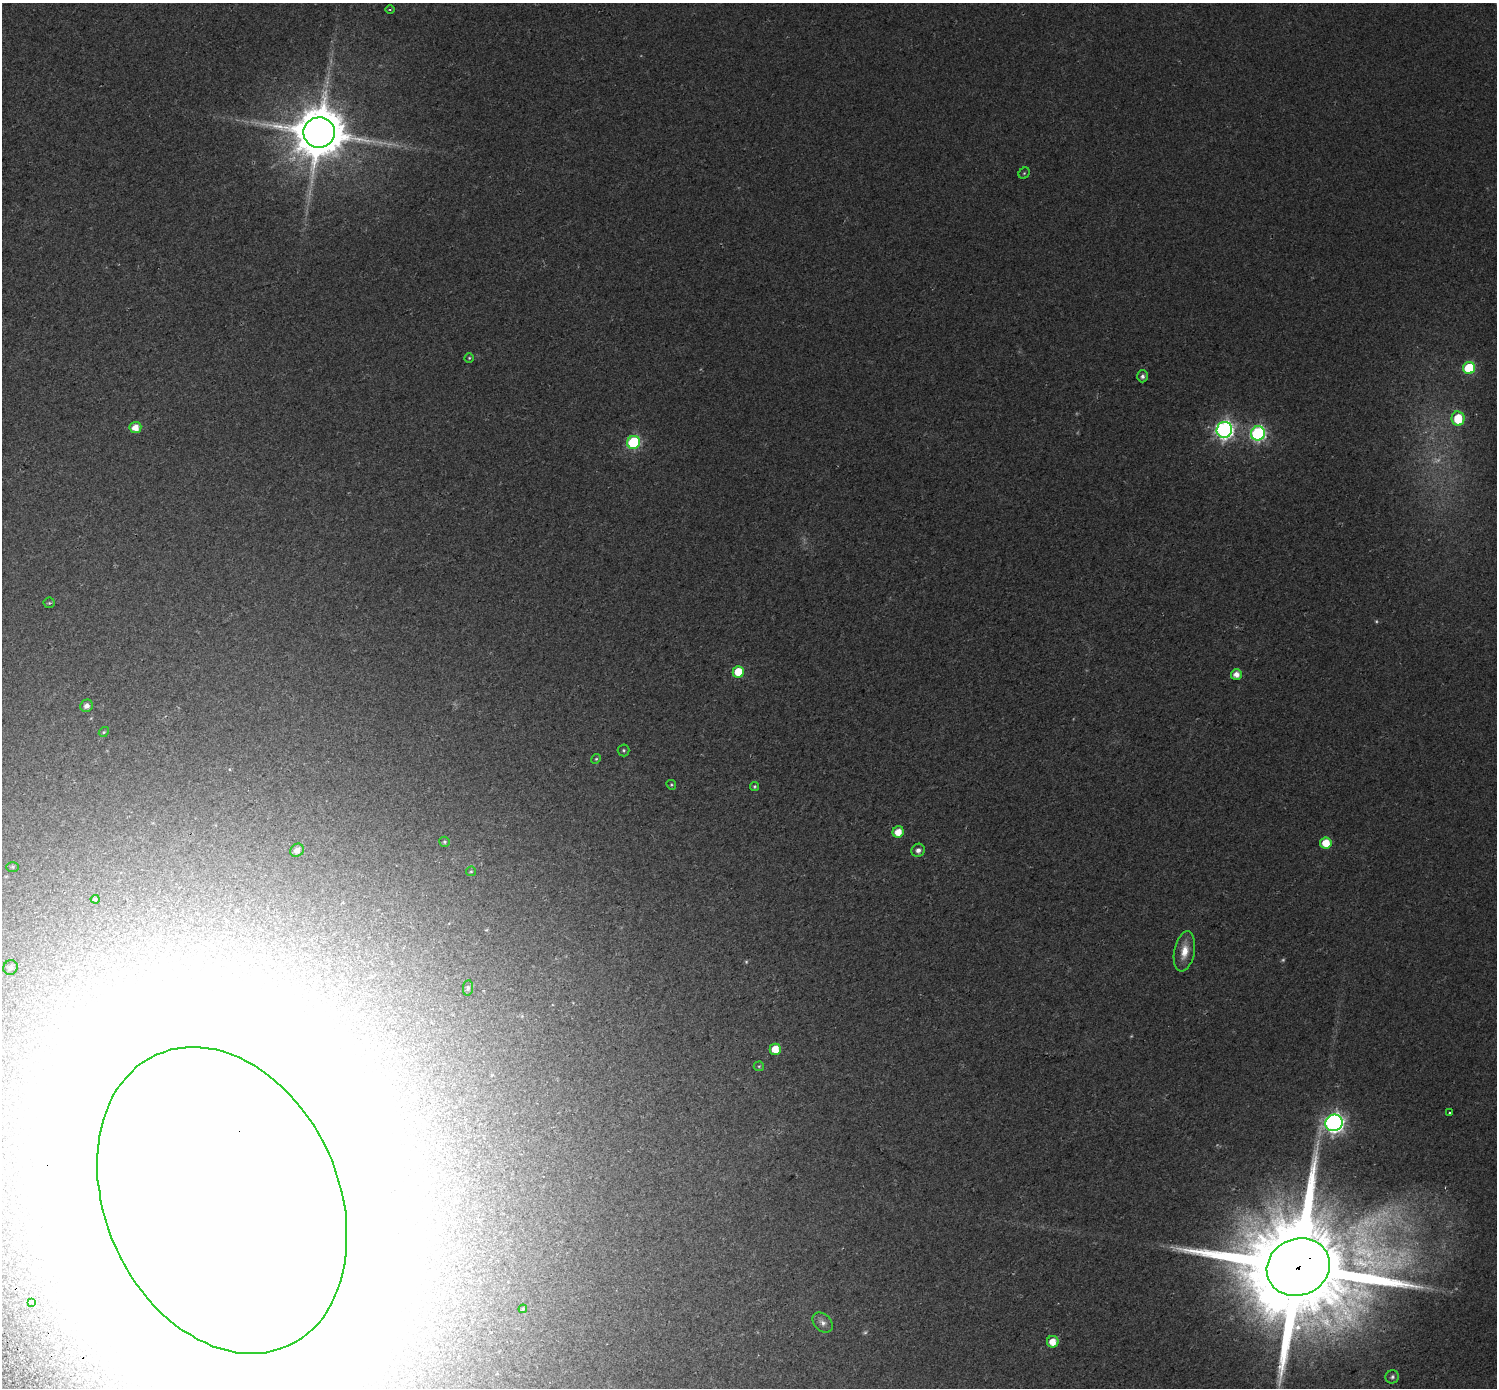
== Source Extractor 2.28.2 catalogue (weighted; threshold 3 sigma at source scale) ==
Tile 7 of 4 x 4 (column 3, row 2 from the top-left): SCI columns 3051-4545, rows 2993-4378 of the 6105 x 6047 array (HDU 1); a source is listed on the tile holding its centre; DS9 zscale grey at full resolution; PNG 1499 x 1390 px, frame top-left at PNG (2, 3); each listed source drawn as its Kron ellipse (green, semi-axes under 4 px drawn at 4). Shown black and unused: <1% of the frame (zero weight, under 2 of 3 exposures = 4% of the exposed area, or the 3 px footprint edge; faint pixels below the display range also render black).
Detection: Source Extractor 2.28.2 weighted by HDU 2 'WHT'; one run over the whole footprint, this tile lists its part. Background 0.0303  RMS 0.01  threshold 0.047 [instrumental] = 3 sigma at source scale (4.5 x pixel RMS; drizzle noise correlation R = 1.50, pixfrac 1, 0.0396/0.0396 arcsec/px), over >= 5 px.
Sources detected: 59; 10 too faint to see at this stretch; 7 inside a brighter object's white glare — neither listed nor drawn; the other 42 listed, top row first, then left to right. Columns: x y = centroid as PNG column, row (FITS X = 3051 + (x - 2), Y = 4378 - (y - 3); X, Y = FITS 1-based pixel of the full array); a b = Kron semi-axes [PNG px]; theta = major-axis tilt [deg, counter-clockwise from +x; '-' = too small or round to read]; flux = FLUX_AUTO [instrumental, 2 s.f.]
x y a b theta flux
390 9 4 3 - 0.98
319 133 16 15 - 6200
1024 173 6 5 - 1.4
469 358 4 4 - 1.2
1469 368 6 6 - 62
1142 376 6 5 - 3.2
1458 419 7 6 - 32
135 428 6 5 - 13
1224 430 8 7 - 390
1258 433 7 7 - 220
634 442 6 6 - 120
49 603 5 5 - 1.4
738 672 6 5 - 26
1236 674 5 5 - 7.9
87 706 6 6 - 5.1
104 732 5 4 - 1.3
624 750 6 6 - 1.8
596 759 5 4 - 1.2
671 785 5 4 - 1.3
754 786 4 4 - 1.5
898 832 6 5 - 13
444 842 5 5 - 1.6
1326 843 6 5 - 19
297 850 7 6 - 6.1
918 850 7 6 - 4.2
13 867 6 5 - 1.5
471 871 5 4 - 1.3
95 899 4 4 - 1.9
1184 951 20 10 79 15
10 967 7 7 - 3.3
468 988 8 5 83 2
775 1049 5 5 - 18
759 1066 5 4 - 1.2
1450 1113 3 3 - 9.4
1334 1123 8 8 - 490
222 1200 160 116 -66 29000
1298 1267 32 28 23 33000
32 1302 3 3 - 1.7
523 1309 4 4 - 1.5
823 1323 12 8 -44 5.2
1053 1342 6 6 - 14
1392 1377 7 6 - 2.8
Overlapping masked pixels (flux is a lower limit): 2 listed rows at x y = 222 1200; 1298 1267
Isophote crosses this tile's border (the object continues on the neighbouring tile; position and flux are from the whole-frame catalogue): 1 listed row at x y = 222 1200